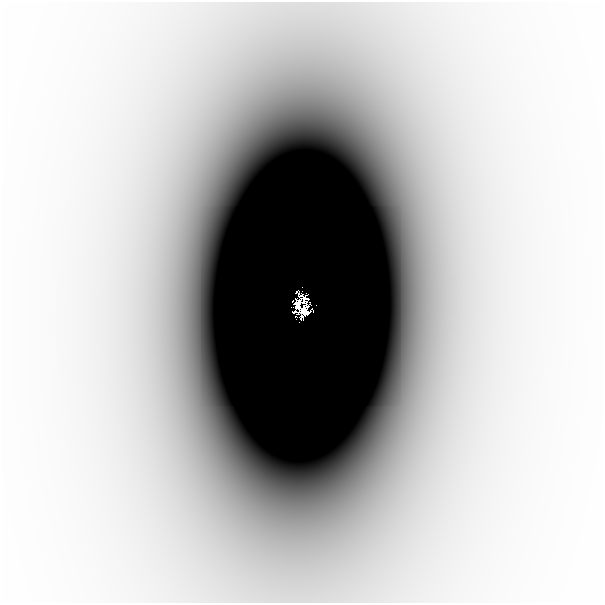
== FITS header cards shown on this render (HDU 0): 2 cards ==
NAXIS1  =                  601
NAXIS2  =                  601

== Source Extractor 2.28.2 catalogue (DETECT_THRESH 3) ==
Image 601 x 601 px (HDU 0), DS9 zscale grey, 1 PNG px = 1 image px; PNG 605 x 605 px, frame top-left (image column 1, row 601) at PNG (2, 2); no overlay
Background -7.79e-06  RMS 2.1e-06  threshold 6.24e-06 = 3 sigma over >= 5 px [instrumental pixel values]
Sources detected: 6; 4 with non-positive FLUX_AUTO (blend fragments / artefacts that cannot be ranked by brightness) are not listed; the other 2 listed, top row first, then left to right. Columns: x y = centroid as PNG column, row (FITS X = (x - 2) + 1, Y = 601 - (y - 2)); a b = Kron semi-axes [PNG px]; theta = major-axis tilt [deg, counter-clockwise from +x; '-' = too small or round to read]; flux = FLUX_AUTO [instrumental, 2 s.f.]
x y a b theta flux
298 304 11 5 -87 0.19
313 310 4 2 - 0.0075
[4 non-positive-flux detections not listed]